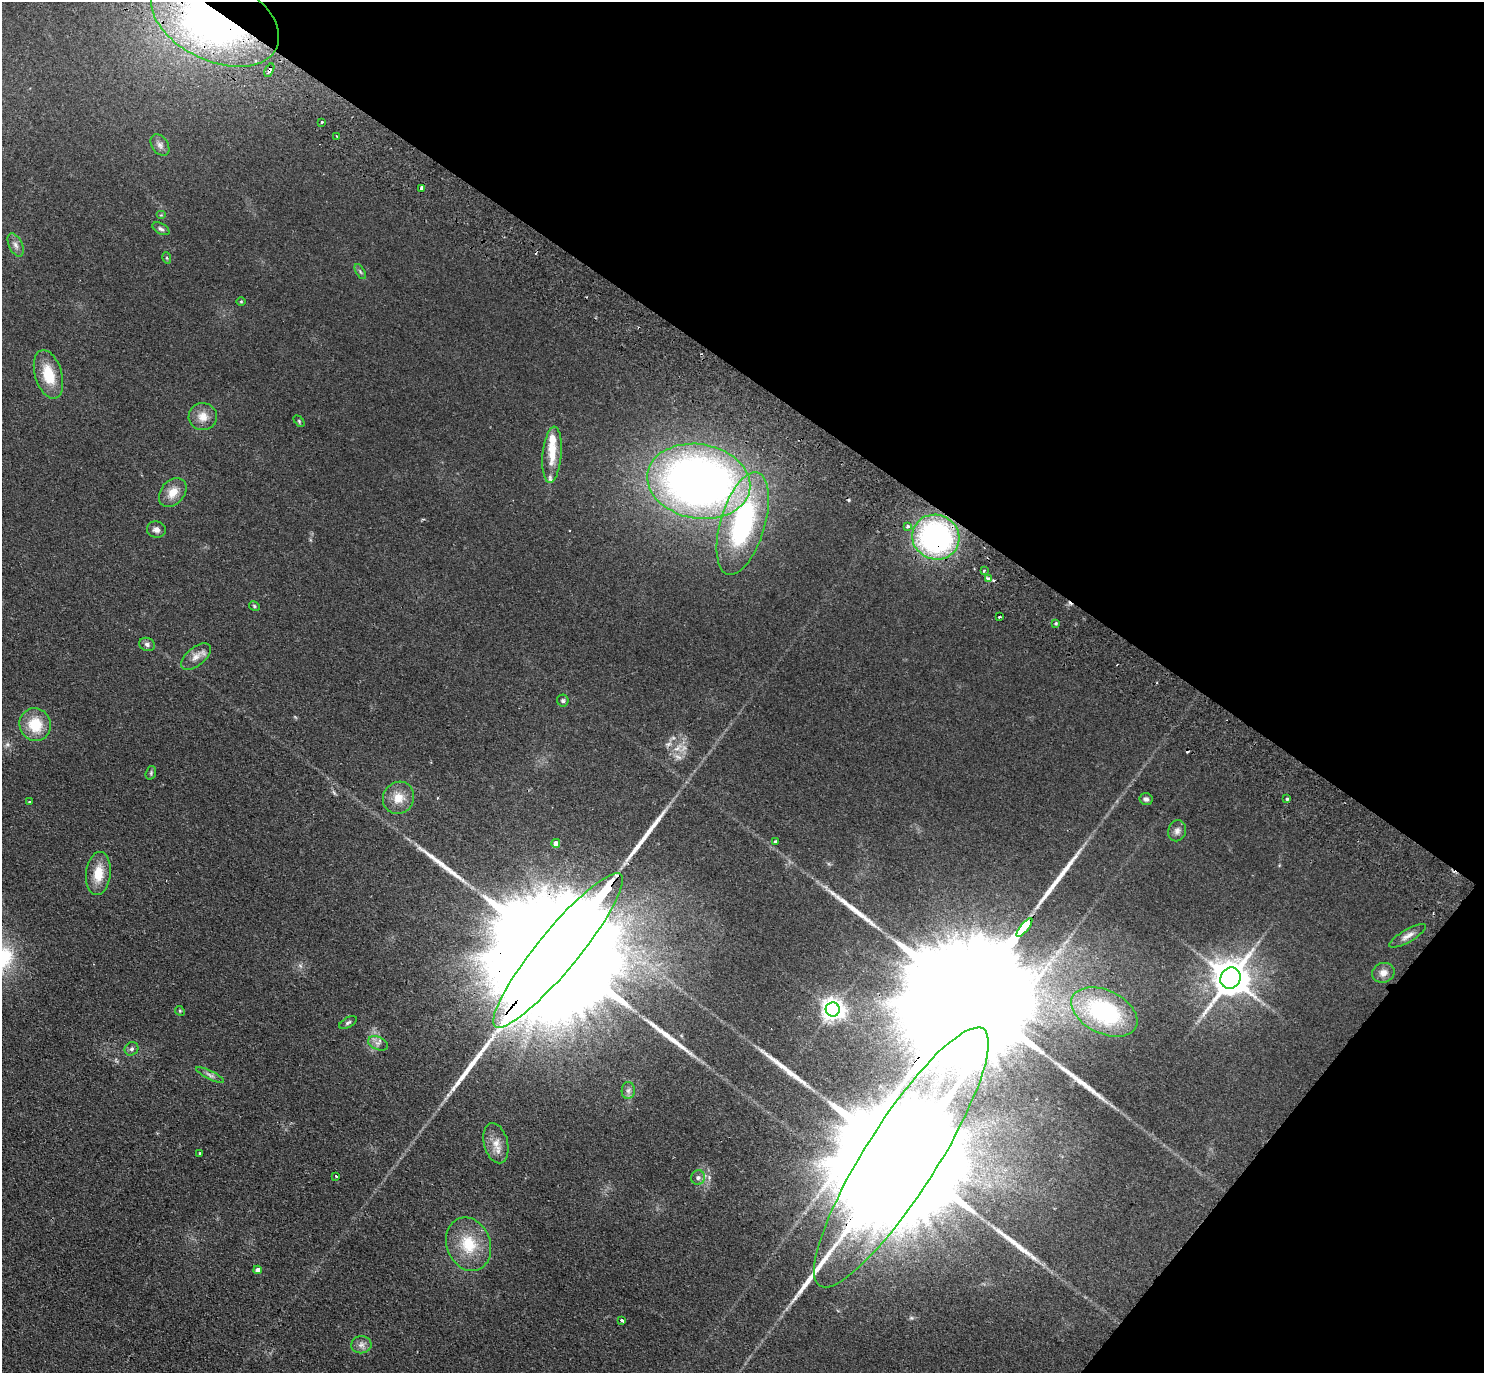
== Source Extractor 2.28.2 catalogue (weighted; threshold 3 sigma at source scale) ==
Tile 8 of 4 x 4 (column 4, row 2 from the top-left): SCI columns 4486-5967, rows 2946-4316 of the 6004 x 6031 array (HDU 1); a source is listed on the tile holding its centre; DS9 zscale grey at full resolution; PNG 1486 x 1375 px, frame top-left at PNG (2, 2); each listed source drawn as its Kron ellipse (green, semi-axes under 4 px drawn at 4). Shown black and unused: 33% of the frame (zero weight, under 2 of 3 exposures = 3% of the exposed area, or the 3 px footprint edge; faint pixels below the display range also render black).
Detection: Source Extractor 2.28.2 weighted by HDU 2 'WHT'; one run over the whole footprint, this tile lists its part. Background 0.0953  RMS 0.01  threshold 0.0467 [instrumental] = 3 sigma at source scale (4.5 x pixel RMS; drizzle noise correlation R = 1.50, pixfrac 1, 0.05/0.05 arcsec/px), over >= 5 px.
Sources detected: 88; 3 inside a brighter object's white glare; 8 cosmic-ray / hot-pixel residue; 9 long thin detections or spike segments (spike, bleed or trail) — neither listed nor drawn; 6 inside a brighter listed object's ellipse — not listed separately; the other 62 listed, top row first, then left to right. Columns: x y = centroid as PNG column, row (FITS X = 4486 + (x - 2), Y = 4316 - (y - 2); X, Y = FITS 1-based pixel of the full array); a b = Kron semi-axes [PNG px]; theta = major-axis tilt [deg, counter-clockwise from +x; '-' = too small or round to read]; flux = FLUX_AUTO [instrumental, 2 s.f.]
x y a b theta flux
215 19 68 41 -26 410
269 70 7 3 65 2.8
322 122 3 3 - 2.3
337 136 3 2 - 1.1
160 145 12 8 -56 4.6
421 188 4 3 - 54
161 215 5 4 - 1.2
161 229 9 5 -28 2.7
16 245 12 6 -64 4.6
167 258 6 3 -72 1.1
360 272 8 4 -59 1.9
241 301 5 3 - 0.99
48 374 25 13 -73 29
203 417 14 13 - 11
299 421 6 4 -46 1.4
552 455 28 9 85 18
699 481 52 37 -10 750
173 492 16 11 50 13
743 523 53 22 73 170
908 526 4 4 - 4.1
156 530 9 8 - 4.4
936 537 24 22 -22 240
984 570 4 3 - 2.1
988 579 4 3 - 4.9
254 606 6 4 -26 1.4
999 617 3 3 - 2.4
1056 623 4 3 - 1.5
147 644 8 6 -22 3
196 656 18 9 40 8.4
563 701 6 6 - 1.8
35 725 16 15 - 29
151 773 7 5 71 1.5
398 798 16 15 - 16
1146 799 6 6 - 2.8
1287 799 4 3 - 1.5
29 802 4 3 - 0.95
1177 831 11 8 71 4.9
776 842 3 3 - 2.1
556 843 4 4 - 7.5
98 874 21 12 84 21
1024 927 11 3 51 2900
1408 936 20 6 30 6.5
558 950 99 20 51 100000
1383 973 11 9 22 7.2
1230 978 11 10 - 2600
833 1009 7 7 - 770
180 1011 5 4 - 1.1
1104 1012 35 21 -26 120
348 1023 9 5 30 2.3
378 1043 10 6 -23 4.3
131 1049 7 6 - 2.8
210 1075 15 4 -27 3.8
628 1090 8 6 88 3.4
496 1143 21 12 -75 12
200 1153 3 3 - 2.1
901 1157 152 36 57 110000
336 1176 3 2 - 2.2
698 1178 7 6 - 3.3
469 1244 27 22 -68 37
258 1270 4 4 - 6.4
622 1320 4 3 - 2.5
361 1345 10 8 7 5.3
Overlapping masked pixels (flux is a lower limit): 6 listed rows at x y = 215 19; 269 70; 936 537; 1024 927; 558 950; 901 1157
Isophote crosses this tile's border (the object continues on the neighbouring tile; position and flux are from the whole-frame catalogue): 1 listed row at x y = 215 19